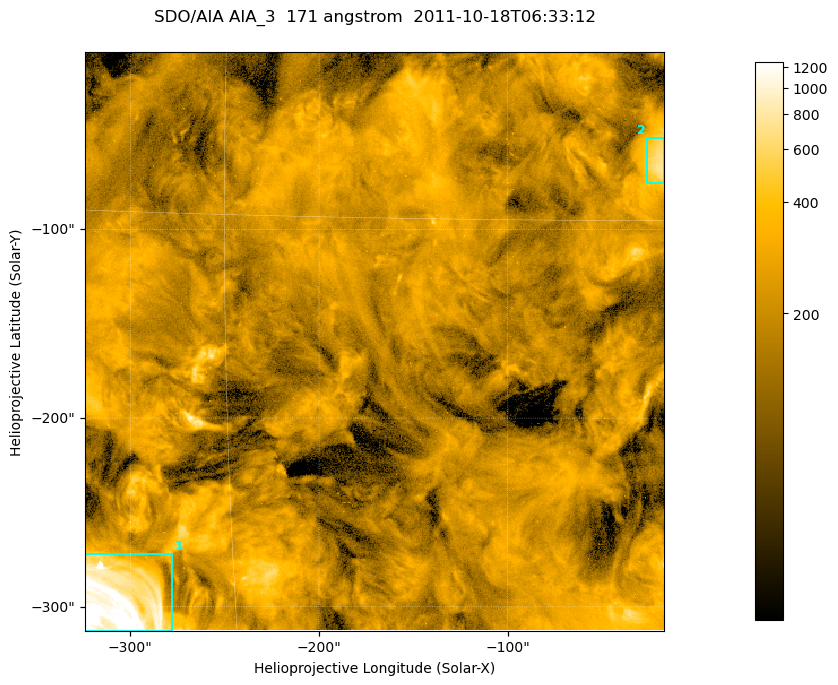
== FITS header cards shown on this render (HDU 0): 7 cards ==
TELESCOP= 'SDO/AIA '
INSTRUME= 'AIA_3   '
WAVELNTH=                  171
WAVEUNIT= 'angstrom'
DATE-OBS= '2011-10-18T06:33:12.34'
CTYPE1  = 'HPLN-TAN'
CTYPE2  = 'HPLT-TAN'

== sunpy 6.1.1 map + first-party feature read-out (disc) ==
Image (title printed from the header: SDO/AIA AIA_3  171 angstrom  2011-10-18T06:33:12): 512 x 512 px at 0.599 arcsec/px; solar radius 963 arcsec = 1606 px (partial field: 3.2% of the solar disc is inside the frame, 100% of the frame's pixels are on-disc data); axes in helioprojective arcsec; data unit not stated in the header (colour bar unlabelled)
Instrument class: DISC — disc imager (sunpy class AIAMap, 171 A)
Bright regions (active regions / flare kernels): reference = the on-disc median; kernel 5 px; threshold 5 sigma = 313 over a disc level ~195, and >= 1.15x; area >= 262 px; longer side >= 6 px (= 3.6 arcsec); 2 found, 2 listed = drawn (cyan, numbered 1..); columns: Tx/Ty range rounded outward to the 2 arcsec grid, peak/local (2 s.f.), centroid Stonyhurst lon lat
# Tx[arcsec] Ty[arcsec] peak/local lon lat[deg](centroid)
1 -324..-276 -314..-272 14 -19 -12
2 -26..-16 -76..-50 3.8 -1 +2